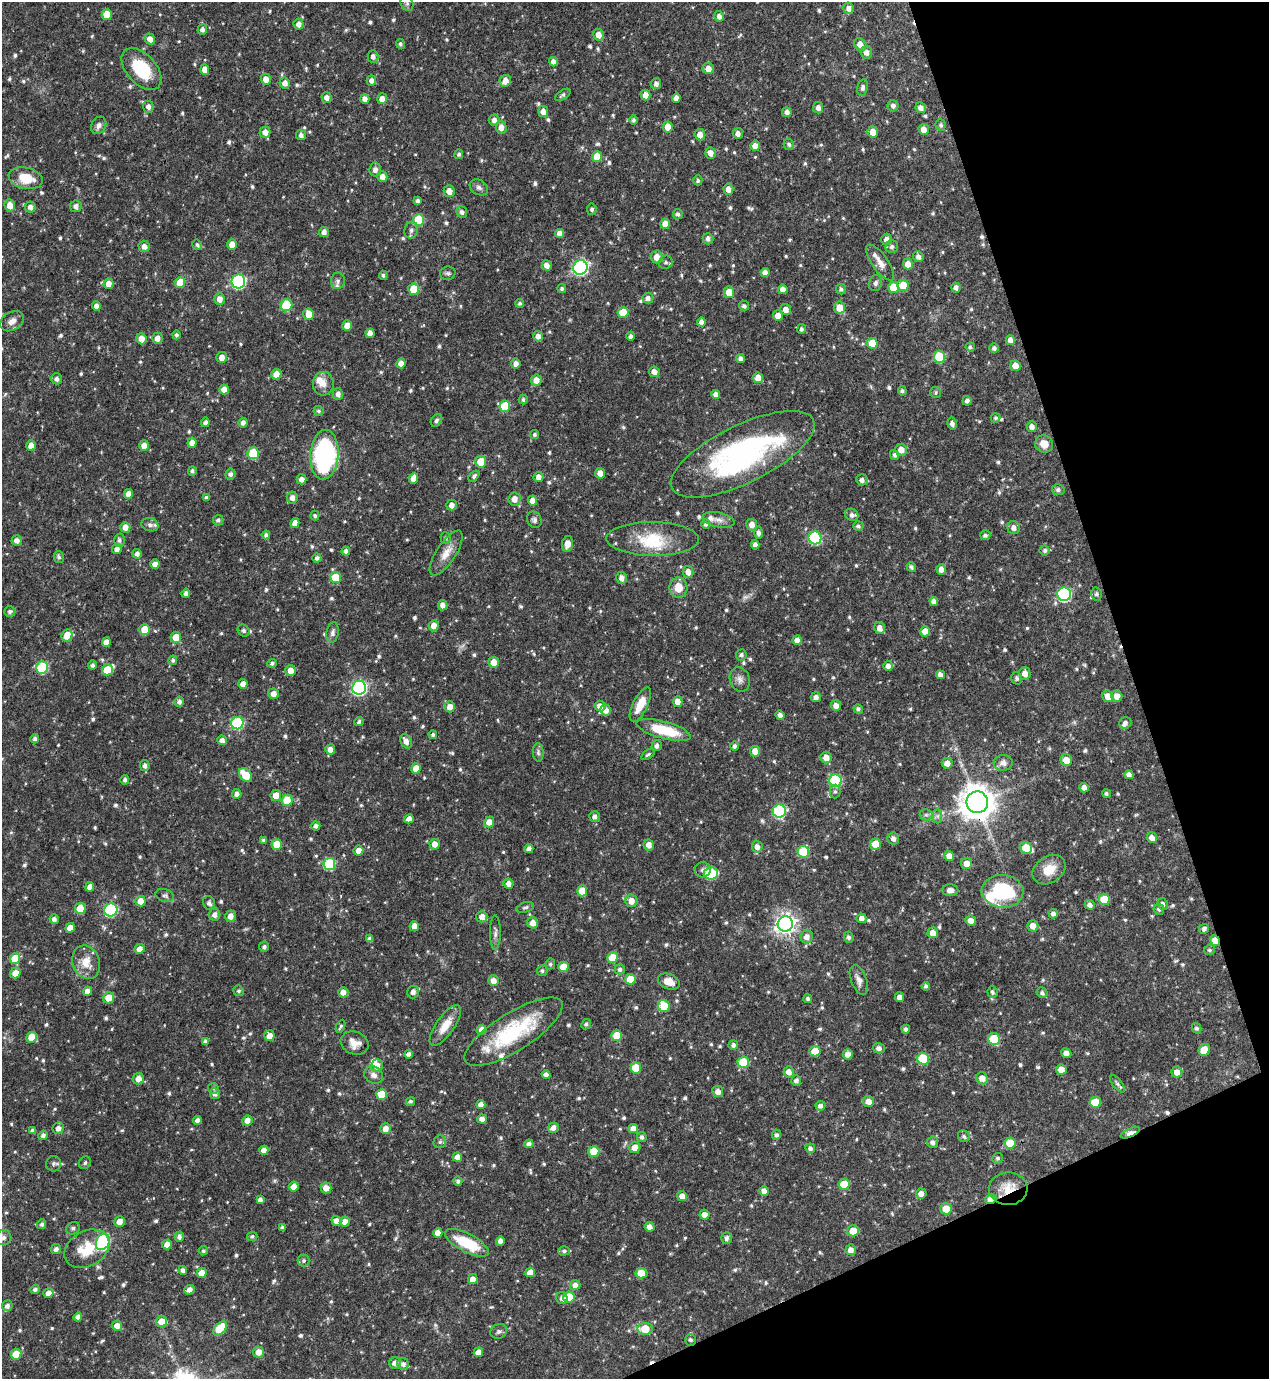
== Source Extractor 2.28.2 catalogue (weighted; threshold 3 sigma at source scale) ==
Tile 12 of 4 x 4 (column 4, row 3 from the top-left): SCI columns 3952-5218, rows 1379-2755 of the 5497 x 5510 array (HDU 1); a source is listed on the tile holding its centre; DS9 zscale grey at full resolution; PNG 1271 x 1381 px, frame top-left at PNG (2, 2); each listed source drawn as its Kron ellipse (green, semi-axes under 4 px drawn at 4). Shown black and unused: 17% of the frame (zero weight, under 3 of 4 exposures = <1% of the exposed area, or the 3 px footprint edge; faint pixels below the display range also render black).
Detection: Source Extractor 2.28.2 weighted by HDU 2 'WHT'; one run over the whole footprint, this tile lists its part. Background 0.0571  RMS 0.0033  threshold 0.0148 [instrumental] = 3 sigma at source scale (4.5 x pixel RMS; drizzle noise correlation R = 1.50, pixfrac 1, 0.05/0.05 arcsec/px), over >= 5 px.
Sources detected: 805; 1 too faint to see at this stretch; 2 cosmic-ray / hot-pixel residue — neither listed nor drawn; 13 inside a brighter listed object's ellipse — not listed separately; of the other 789, all 500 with FLUX_AUTO >= 0.657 (the completeness limit of this list) listed and drawn (289 fainter detections not listed), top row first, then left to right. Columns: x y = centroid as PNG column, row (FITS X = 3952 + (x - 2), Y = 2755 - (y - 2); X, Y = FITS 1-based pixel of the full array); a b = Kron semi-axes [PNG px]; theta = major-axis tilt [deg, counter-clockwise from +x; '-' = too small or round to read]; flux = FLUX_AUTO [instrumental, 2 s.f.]
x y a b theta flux
407 3 8 6 -69 0.96
849 8 6 5 - 1.7
107 14 5 5 - 6
719 16 5 5 - 1.4
299 24 5 5 - 1.5
202 29 5 5 - 1.2
598 35 6 5 - 2.6
150 39 5 5 - 2.2
400 44 5 4 - 0.74
860 44 7 5 -50 2.9
866 52 6 6 - 1.9
373 57 6 5 - 1.4
553 62 5 4 - 1.8
141 69 25 14 -48 15
708 69 5 5 - 2.3
205 70 5 4 - 2.4
266 79 5 5 - 2.2
371 80 5 4 - 1.3
505 81 6 5 - 2.9
285 83 5 5 - 2
656 84 5 5 - 1.2
863 87 8 5 77 0.88
563 95 8 4 34 0.82
645 95 5 5 - 2.3
326 97 5 5 - 1.7
676 98 5 4 - 1.6
365 99 5 4 - 1.7
382 99 5 5 - 2.5
893 106 5 5 - 1.2
148 107 6 5 - 1.4
818 108 5 5 - 1.6
921 108 5 5 - 1.8
543 112 5 5 - 2.2
787 112 5 4 - 1.7
494 120 5 5 - 1.6
634 120 5 4 - 0.81
99 125 9 7 59 1.4
941 125 6 5 - 0.77
501 127 6 5 - 2.4
668 127 5 5 - 3.7
924 129 5 5 - 2.6
265 132 5 5 - 2.3
873 132 5 5 - 3.6
738 133 5 5 - 1.5
301 135 5 5 - 1.3
700 135 6 5 - 2.5
789 144 6 5 - 0.86
755 146 5 5 - 2.7
710 153 6 5 - 2.2
459 154 5 4 - 0.67
597 157 5 5 - 5.3
375 170 7 6 - 1.4
382 177 5 5 - 2.1
26 178 17 10 -13 6.8
698 180 5 4 - 0.67
479 187 10 7 -31 1.2
728 189 5 5 - 2.3
449 191 6 5 - 2.4
418 200 4 3 - 0.85
10 205 6 5 - 2.9
76 206 6 6 - 1.5
30 207 5 5 - 1.6
592 209 6 5 - 0.85
462 212 6 5 - 1.2
678 214 5 5 - 0.92
419 220 6 5 - 14
665 224 5 5 - 3.9
411 230 8 6 72 1.2
324 232 5 5 - 1.6
560 233 4 4 - 2.3
708 239 5 5 - 1.2
887 239 6 5 - 1.8
197 245 5 4 - 0.69
232 245 5 4 - 3.1
144 246 5 5 - 1.7
892 247 6 6 - 1.1
657 257 6 6 - 2.7
918 257 5 5 - 1.3
666 262 7 6 - 0.92
880 263 21 8 -55 3
908 264 5 5 - 2.8
547 265 5 5 - 2
580 267 7 7 - 77
448 273 8 7 - 0.8
765 273 4 4 - 1.8
383 275 4 4 - 0.74
238 281 7 6 - 57
338 281 8 7 - 0.94
180 283 5 5 - 6.9
876 283 8 6 75 0.89
108 284 5 5 - 2.4
903 285 5 5 - 6.6
893 287 5 5 - 7.5
562 288 4 4 - 0.69
956 288 5 4 - 1.3
414 289 5 5 - 8.6
783 289 5 4 - 1.8
841 289 5 5 - 0.82
729 292 6 5 - 4.3
648 298 5 5 - 1.6
220 299 5 5 - 2.3
520 303 4 4 - 0.71
286 305 6 5 - 15
96 306 5 4 - 2
744 306 5 4 - 0.95
839 308 6 5 - 4.8
786 310 5 5 - 2.1
623 313 5 5 - 6.7
309 314 6 5 - 3.9
778 316 5 5 - 2.9
12 321 13 9 33 2.1
701 322 4 4 - 1.3
347 326 5 5 - 2.8
801 329 5 4 - 0.82
370 333 5 4 - 2.2
176 335 4 4 - 0.76
538 336 5 5 - 1.5
631 336 4 4 - 0.89
157 338 6 5 - 1.9
141 339 6 5 - 2.8
1010 340 5 4 - 2.1
872 343 5 5 - 7.8
970 347 4 4 - 0.67
994 348 5 5 - 0.92
222 357 5 5 - 2.3
939 357 6 5 - 15
740 358 4 4 - 1.3
401 363 5 4 - 2.7
516 364 5 4 - 1.8
1015 366 5 5 - 3.2
654 372 5 5 - 1.9
276 374 5 5 - 3
758 378 5 5 - 3.4
57 379 5 5 - 1.2
536 380 5 5 - 2.6
323 384 12 10 85 2.9
224 390 5 5 - 2.6
902 391 4 4 - 0.8
936 393 5 5 - 0.68
338 394 6 5 - 1.5
716 394 4 4 - 1.9
523 400 5 4 - 0.69
967 401 5 4 - 1
505 406 6 5 - 11
319 411 5 5 - 0.68
996 418 5 4 - 0.68
436 420 7 5 56 0.79
205 422 5 4 - 1.2
243 423 5 4 - 1.3
952 424 6 5 - 1.3
1032 426 5 5 - 1.8
534 434 4 4 - 0.66
192 443 5 4 - 2.3
1044 444 9 8 - 3.4
31 445 5 4 - 2.4
144 446 5 5 - 2.9
901 450 6 6 - 2.8
253 453 6 5 - 14
743 454 78 29 26 68
324 455 25 14 85 55
894 455 5 4 - 0.88
481 462 6 5 - 6
192 471 5 4 - 0.76
600 473 5 5 - 2.4
230 474 5 5 - 1.3
474 476 6 4 50 0.76
538 477 5 5 - 1.9
413 478 5 4 - 2.3
301 479 5 5 - 1.6
862 480 6 5 - 1.2
1058 490 6 5 - 0.98
128 494 5 4 - 2.2
206 497 4 3 - 0.67
292 498 6 5 - 1.7
514 499 6 6 - 2.5
533 500 5 4 - 2.4
452 505 5 5 - 1.6
852 515 7 6 - 1.2
315 516 5 4 - 0.72
218 520 5 5 - 0.85
534 520 8 7 - 1
718 520 16 7 -11 2.1
295 523 5 4 - 2.4
706 524 5 4 - 0.93
150 525 9 6 -17 1.2
752 525 6 5 - 2.2
858 526 5 5 - 0.73
125 527 5 5 - 2.5
1014 528 6 6 - 1.9
758 533 6 4 -90 1.3
266 535 4 4 - 0.93
985 535 5 5 - 0.99
446 538 5 5 - 0.66
815 538 6 6 - 32
653 539 46 17 -1 14
17 540 5 5 - 1.7
119 540 6 5 - 1
567 544 8 5 79 2.4
755 545 4 4 - 1.4
117 549 5 5 - 1.7
1045 550 5 5 - 0.78
346 551 4 4 - 1.1
446 553 26 9 57 4
137 554 5 4 - 1.3
59 557 6 5 - 0.68
317 558 4 4 - 1
155 564 4 4 - 2.1
911 567 5 4 - 0.88
941 569 5 5 - 2.1
688 572 6 5 - 2.4
336 577 5 5 - 8.2
622 578 6 5 - 1.8
678 588 10 9 - 4.5
186 593 5 4 - 1.3
1064 594 7 7 - 45
1096 594 6 5 - 0.73
934 601 4 4 - 1.7
443 605 5 4 - 1.8
10 612 5 5 - 0.84
434 626 5 5 - 2.5
879 628 6 5 - 2.1
144 630 5 5 - 6.7
243 631 6 5 - 0.68
925 631 5 5 - 3.3
333 632 10 6 79 1.2
67 635 6 5 - 4.4
176 637 5 5 - 4.4
797 640 5 4 - 1.9
106 642 5 4 - 2.2
741 655 5 5 - 0.87
173 660 5 4 - 0.71
494 662 5 5 - 3.5
272 663 4 4 - 0.7
93 665 5 4 - 0.91
888 666 5 5 - 1.5
42 667 6 6 - 21
107 670 5 5 - 6.5
290 670 5 5 - 3.1
1025 673 6 5 - 2.4
940 675 5 4 - 1.6
1017 678 6 5 - 0.77
740 680 12 10 -72 1.8
243 684 5 4 - 2.1
359 688 7 7 - 74
273 694 5 5 - 2.3
1108 696 6 5 - 2.8
1117 696 5 5 - 2.6
816 697 5 5 - 1.5
179 702 5 4 - 0.97
678 702 5 4 - 3.1
640 705 19 7 64 5.3
600 706 5 5 - 2
836 706 5 5 - 2.2
450 707 5 5 - 2.4
858 709 5 4 - 0.84
606 710 5 5 - 2.3
780 715 5 4 - 1.4
359 721 5 4 - 0.9
237 723 6 6 - 32
1125 723 6 5 - 1.1
664 730 28 8 -15 13
433 735 4 4 - 0.7
35 739 4 4 - 0.89
222 740 5 4 - 1.5
406 741 7 5 -62 2.1
657 746 5 5 - 1.1
734 746 4 4 - 0.98
330 749 5 5 - 2.1
755 751 5 5 - 2.6
538 752 9 5 -87 0.78
648 754 8 4 36 0.71
826 757 6 5 - 2.9
1066 760 6 5 - 3.9
947 763 5 5 - 2.3
1003 763 9 8 - 1.8
145 766 5 4 - 1.2
416 768 5 5 - 4.1
246 775 8 5 -48 8.2
1129 775 4 4 - 1.4
125 780 5 4 - 0.91
836 780 6 6 - 29
1084 788 5 4 - 2
835 791 7 5 89 0.73
237 794 5 4 - 1.4
1106 794 4 4 - 0.66
276 795 5 5 - 3.1
287 800 5 5 - 7.7
977 802 11 11 - 610
779 811 6 6 - 32
926 815 6 5 - 0.72
595 816 5 5 - 1.4
938 816 7 4 90 0.78
409 819 5 4 - 2.1
489 822 5 5 - 2.7
316 826 4 4 - 1.1
893 838 6 5 - 1.5
1152 838 5 5 - 2.3
263 840 4 4 - 0.69
277 844 5 5 - 6.5
435 844 5 5 - 2.5
875 844 5 5 - 4.5
649 845 5 5 - 2.4
757 847 6 5 - 1.8
1026 848 6 5 - 9.8
529 849 4 4 - 1.7
358 850 5 5 - 2.2
803 852 6 5 - 16
949 856 5 5 - 2.7
967 863 5 5 - 2.8
329 864 6 6 - 23
703 870 8 7 - 1.2
1049 870 18 13 34 5.9
711 873 7 6 - 21
509 884 5 5 - 1.8
90 887 5 4 - 2.3
950 890 8 6 -1 1.6
582 891 5 5 - 5.4
1003 891 21 16 -4 24
165 895 9 6 -16 0.91
1104 900 5 5 - 10
140 901 5 5 - 3.9
631 901 6 6 - 2.8
209 903 7 6 - 1.1
1163 904 6 5 - 0.93
1090 905 5 4 - 1.3
525 907 9 5 17 0.75
80 908 5 5 - 7.3
1159 909 5 5 - 0.71
111 910 6 6 - 33
1053 914 5 4 - 1.2
215 915 6 5 - 1.5
230 916 6 5 - 2.3
482 917 6 5 - 2.1
862 918 5 5 - 1.6
54 919 5 4 - 1.4
971 921 5 5 - 2.2
533 923 5 5 - 2.5
785 924 8 7 - 190
414 926 5 4 - 2.9
1033 926 5 5 - 2.7
70 928 5 4 - 2.9
1204 929 5 4 - 0.97
495 933 17 5 -90 1.3
933 933 5 5 - 2.6
807 937 6 6 - 2.1
849 937 5 5 - 0.95
370 939 4 4 - 1.4
1215 941 5 4 - 4.6
264 947 5 5 - 0.87
139 949 5 4 - 2.1
1209 950 5 5 - 0.7
612 958 5 5 - 5.8
15 959 5 5 - 8.6
86 962 17 13 -71 5.4
550 964 5 4 - 0.7
563 967 5 5 - 5.4
620 969 5 5 - 0.97
542 971 5 5 - 0.66
15 973 5 5 - 3.3
630 979 5 5 - 5.8
493 980 5 5 - 2.2
859 980 16 7 -69 2
669 982 11 7 -21 3.3
926 986 4 4 - 0.77
88 991 4 4 - 2.2
239 991 5 5 - 0.7
343 992 5 5 - 2.2
413 992 6 5 - 1.6
992 992 6 5 - 0.77
1042 993 6 5 - 0.7
900 997 5 4 - 2.3
108 998 6 5 - 4.1
808 999 4 4 - 0.76
664 1006 6 5 - 9.4
586 1024 5 5 - 0.73
445 1025 24 9 55 5.4
341 1026 7 4 64 0.69
1196 1028 5 4 - 0.74
906 1029 4 3 - 0.83
482 1030 5 4 - 3.5
513 1032 56 19 32 27
269 1036 5 5 - 2.7
617 1036 5 5 - 7.5
32 1037 5 5 - 5.6
994 1039 6 5 - 13
205 1041 4 4 - 0.9
355 1043 14 11 -21 3.1
733 1045 5 4 - 0.95
879 1048 6 5 - 1.1
1204 1050 6 5 - 5.6
815 1051 5 5 - 5.9
1066 1053 5 5 - 2.3
409 1054 4 4 - 1.3
848 1054 5 5 - 2.4
923 1059 6 5 - 16
743 1062 6 5 - 11
377 1066 6 5 - 2.8
636 1068 5 5 - 7.8
1061 1069 5 5 - 3.1
789 1072 5 5 - 2.1
1177 1072 5 5 - 2.3
546 1074 4 4 - 1.5
374 1075 10 8 -29 1.8
982 1078 6 5 - 2.9
138 1079 6 5 - 3
796 1081 5 5 - 1.2
1117 1084 10 4 -52 0.93
213 1088 5 5 - 0.7
718 1092 5 5 - 2
215 1094 5 5 - 1.2
382 1094 5 5 - 6.9
410 1101 5 4 - 0.73
868 1101 6 5 - 2.4
1095 1102 5 5 - 7.7
481 1105 4 4 - 2.1
820 1106 5 4 - 1.3
482 1119 5 4 - 1.8
198 1120 4 4 - 1.4
247 1120 5 5 - 2.6
58 1128 6 5 - 1.7
386 1128 5 5 - 2.4
553 1128 5 4 - 1.9
633 1129 5 4 - 2.3
33 1131 4 4 - 1.2
1130 1133 10 4 23 4.3
43 1135 5 4 - 1.1
776 1135 5 4 - 0.86
964 1136 6 5 - 0.79
642 1137 5 4 - 0.94
440 1142 6 6 - 0.77
932 1142 6 5 - 1.2
1010 1143 6 5 - 8.9
529 1144 4 4 - 1.5
635 1148 6 5 - 3.5
810 1148 5 5 - 1.2
264 1150 4 4 - 2.2
594 1151 5 5 - 8.6
457 1157 5 4 - 2.4
998 1158 5 5 - 0.79
85 1163 6 5 - 0.74
54 1164 7 7 - 0.89
458 1181 4 4 - 0.77
844 1184 5 5 - 8
294 1187 5 4 - 2.9
326 1188 5 5 - 2.5
1008 1189 19 16 -2 6
764 1191 5 4 - 2.1
921 1194 5 5 - 1.9
682 1196 5 5 - 2.4
991 1199 6 4 11 2.8
260 1200 4 4 - 1
946 1209 6 5 - 5.2
704 1215 5 5 - 2.1
119 1221 5 5 - 2.5
336 1221 5 4 - 2.5
345 1222 5 5 - 2.7
42 1224 5 4 - 0.83
282 1227 4 4 - 0.82
650 1227 5 4 - 1.8
73 1228 7 6 - 0.89
853 1231 6 5 - 4.5
438 1233 5 4 - 2.5
252 1236 5 4 - 0.66
4 1237 8 7 - 1.5
179 1237 5 4 - 1.1
727 1238 6 5 - 1.1
500 1241 4 4 - 1.5
103 1242 8 6 62 42
467 1243 24 9 -27 13
167 1244 5 5 - 2.6
56 1249 5 5 - 1.3
87 1249 24 17 30 9
851 1250 5 5 - 2
203 1251 5 4 - 0.7
564 1251 6 4 1 0.72
304 1261 6 6 - 0.77
183 1270 4 4 - 1
530 1272 5 4 - 3.3
201 1273 5 5 - 2.4
641 1273 5 5 - 5.8
473 1279 5 5 - 2.5
575 1285 5 5 - 1.8
35 1289 4 4 - 1.1
189 1290 5 4 - 2
48 1293 5 5 - 2.2
569 1297 6 5 - 8.9
562 1298 6 5 - 1.3
7 1306 5 5 - 1.3
78 1317 4 4 - 1.4
162 1322 5 5 - 4.7
117 1326 5 5 - 2.3
220 1328 8 5 45 11
645 1329 7 6 - 7.5
499 1331 8 7 - 0.9
690 1340 6 5 - 0.85
258 1352 5 5 - 2.9
478 1352 5 4 - 2.5
16 1354 5 5 - 6
395 1363 6 6 - 1.9
403 1364 6 5 - 1.4
Overlapping masked pixels (flux is a lower limit): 7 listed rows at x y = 743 454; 977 802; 779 811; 1215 941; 1130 1133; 1008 1189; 991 1199
Isophote crosses this tile's border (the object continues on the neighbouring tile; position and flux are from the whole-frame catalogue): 1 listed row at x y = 407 3